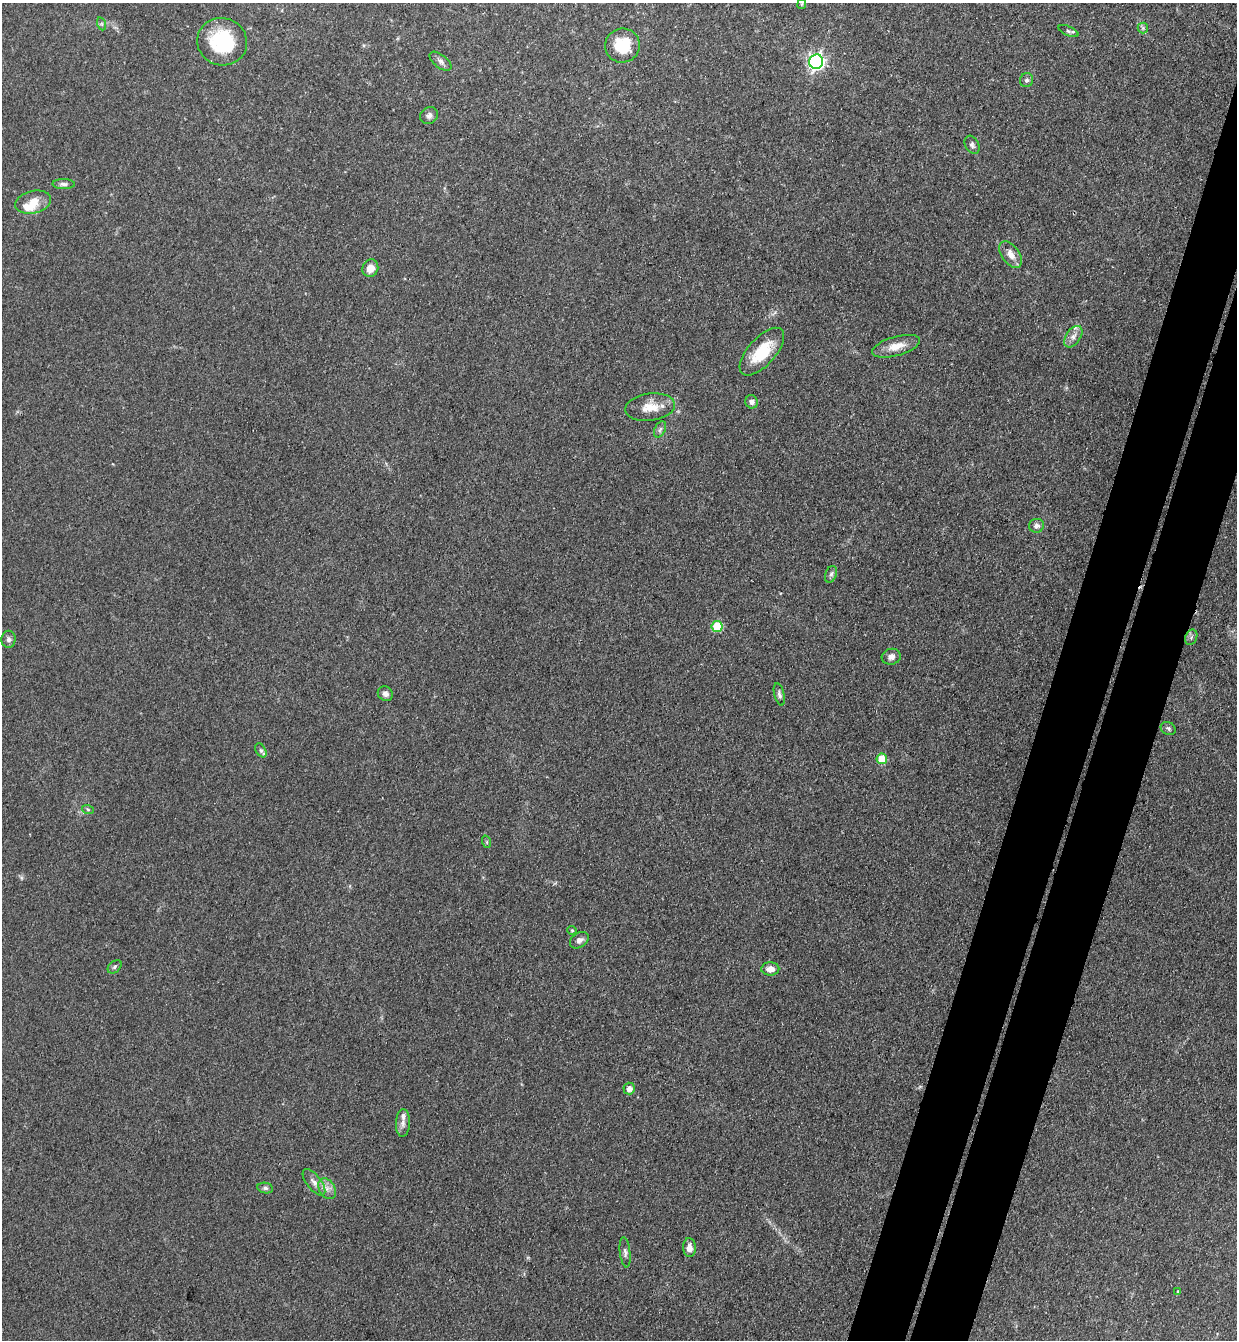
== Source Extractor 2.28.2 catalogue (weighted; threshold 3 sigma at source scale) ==
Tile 10 of 4 x 4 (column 2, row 3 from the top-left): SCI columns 1425-2659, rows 1361-2698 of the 5447 x 5397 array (HDU 1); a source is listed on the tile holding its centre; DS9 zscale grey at full resolution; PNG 1239 x 1342 px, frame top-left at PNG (2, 3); each listed source drawn as its Kron ellipse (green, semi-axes under 4 px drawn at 4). Shown black and unused: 7% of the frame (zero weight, under 3 of 4 exposures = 5% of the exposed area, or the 3 px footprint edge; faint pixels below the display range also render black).
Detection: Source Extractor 2.28.2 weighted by HDU 2 'WHT'; one run over the whole footprint, this tile lists its part. Background 0.101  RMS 0.0071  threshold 0.0321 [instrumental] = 3 sigma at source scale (4.5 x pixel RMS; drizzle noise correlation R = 1.50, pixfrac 1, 0.05/0.05 arcsec/px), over >= 5 px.
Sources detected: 50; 1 inside a brighter object's white glare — neither listed nor drawn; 3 inside a brighter listed object's ellipse — not listed separately; the other 46 listed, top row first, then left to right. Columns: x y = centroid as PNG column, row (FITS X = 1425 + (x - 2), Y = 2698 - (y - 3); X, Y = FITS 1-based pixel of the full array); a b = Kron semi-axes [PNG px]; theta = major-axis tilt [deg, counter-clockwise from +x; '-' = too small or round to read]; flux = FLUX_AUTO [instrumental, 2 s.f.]
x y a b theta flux
802 4 5 4 - 0.86
102 24 6 4 -71 1.2
1143 28 5 5 - 1.3
1068 31 11 4 -24 1.7
222 42 25 23 -16 45
622 46 17 17 - 25
440 61 13 6 -38 3
816 62 7 7 - 230
1027 80 7 6 - 2.1
429 116 9 8 - 2.9
972 145 9 7 -61 2.4
64 184 11 5 -1 2.3
33 202 18 11 14 11
1011 254 15 8 -55 6.5
370 268 9 8 - 7
1073 337 12 7 55 4.3
896 346 25 9 16 10
762 352 29 14 48 26
752 402 7 6 - 3
650 407 25 13 8 13
660 429 9 5 63 2.1
1036 526 7 7 - 3.3
831 574 8 5 69 2
717 626 5 5 - 35
1191 637 8 6 68 2
8 639 8 7 - 2.4
891 657 9 8 - 3.6
385 694 8 7 - 2.9
779 694 11 5 -75 2.2
1168 728 8 6 -27 1.6
261 750 7 5 -62 1.5
882 759 5 5 - 21
88 810 6 4 -20 0.93
487 842 6 4 -72 0.95
572 930 5 4 - 0.86
579 940 10 7 34 3.1
115 967 8 5 43 1.7
770 969 9 6 1 6.1
629 1089 6 5 - 4.7
403 1123 14 7 86 3.8
314 1182 16 7 -52 4.9
265 1188 8 5 -10 1.8
327 1189 11 8 -58 4.7
689 1248 9 6 -87 5.2
625 1252 15 5 -83 2.5
1178 1291 4 3 - 0.58